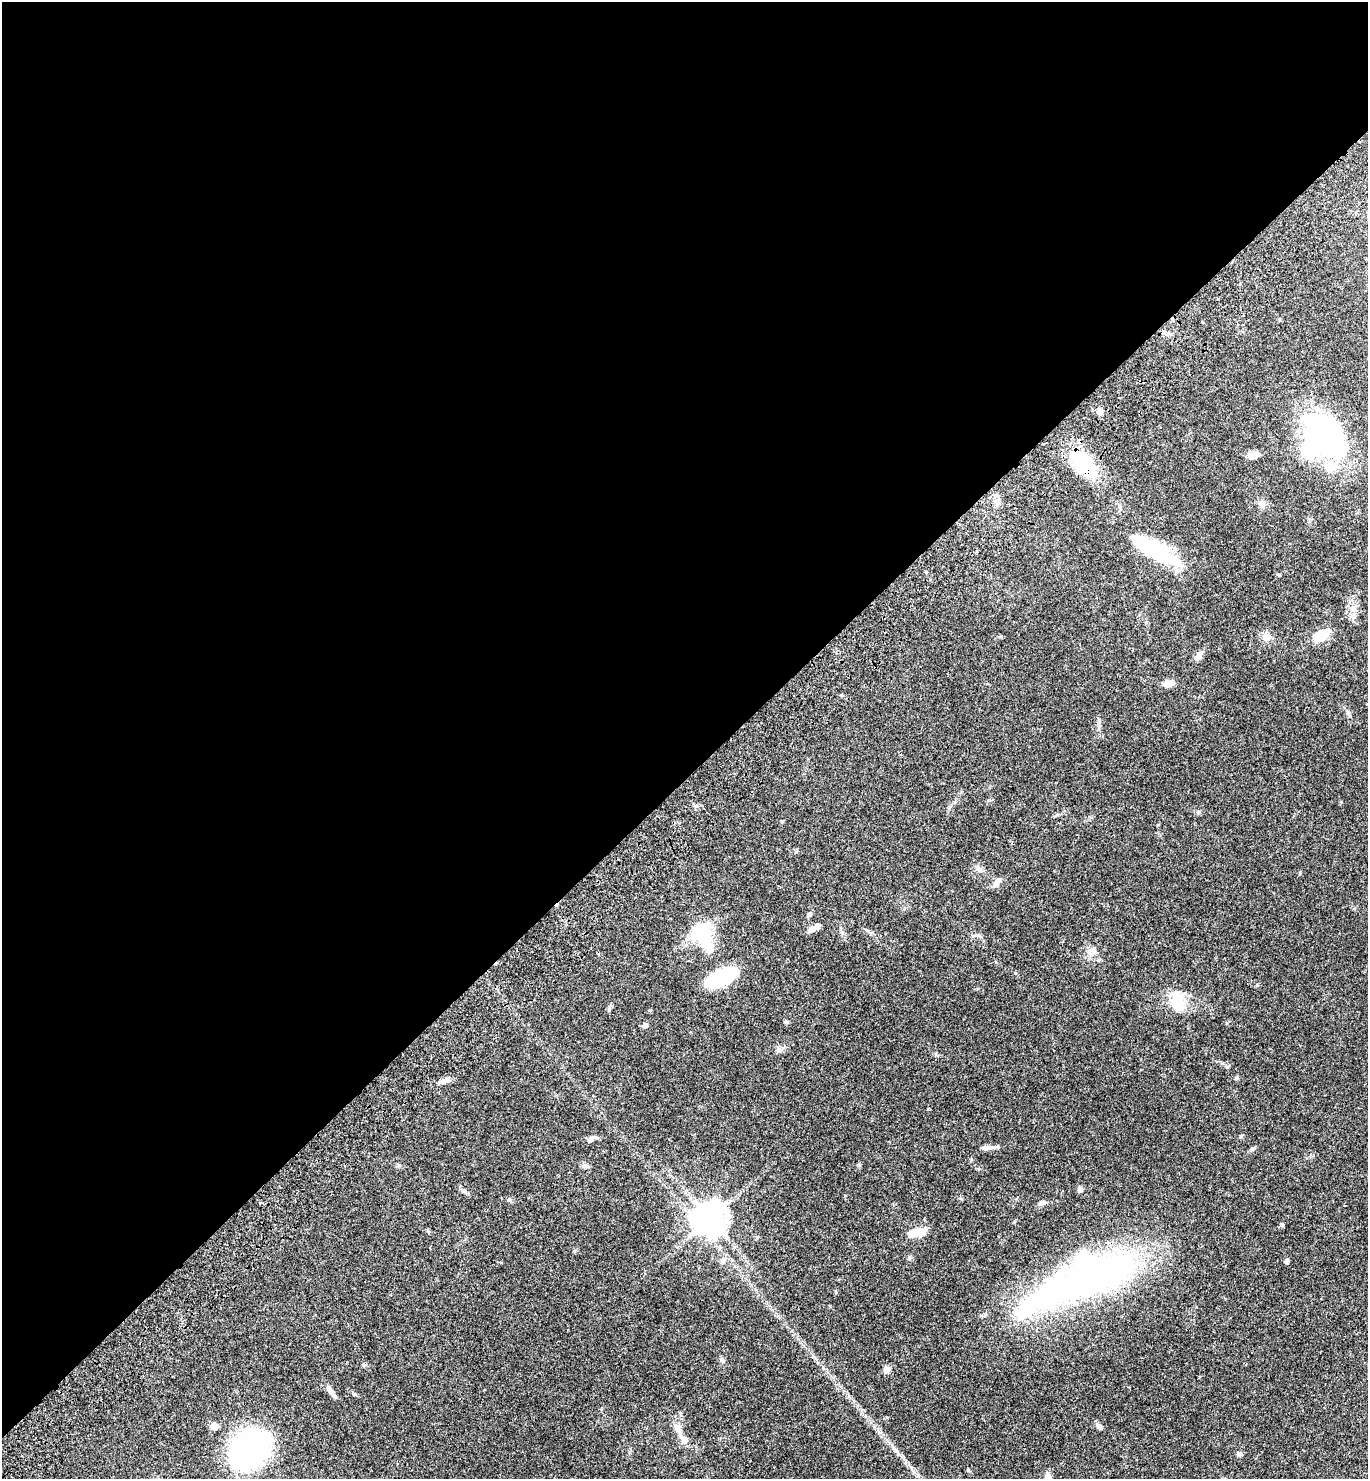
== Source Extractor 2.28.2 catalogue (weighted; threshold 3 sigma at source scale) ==
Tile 2 of 4 x 4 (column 2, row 1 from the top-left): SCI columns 1751-3116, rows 4532-6008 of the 6092 x 6110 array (HDU 1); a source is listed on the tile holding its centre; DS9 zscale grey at full resolution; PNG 1370 x 1481 px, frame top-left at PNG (2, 2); no overlay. Shown black and unused: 53% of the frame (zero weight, under 3 of 4 exposures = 6% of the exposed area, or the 3 px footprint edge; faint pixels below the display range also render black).
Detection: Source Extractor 2.28.2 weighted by HDU 2 'WHT'; one run over the whole footprint, this tile lists its part. Background 0.0616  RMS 0.0057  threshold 0.0256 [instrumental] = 3 sigma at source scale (4.5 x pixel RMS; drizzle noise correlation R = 1.50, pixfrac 1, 0.05/0.05 arcsec/px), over >= 5 px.
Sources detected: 57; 8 inside a brighter object's white glare — not listed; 1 inside a brighter listed object's ellipse — not listed separately; the other 48 listed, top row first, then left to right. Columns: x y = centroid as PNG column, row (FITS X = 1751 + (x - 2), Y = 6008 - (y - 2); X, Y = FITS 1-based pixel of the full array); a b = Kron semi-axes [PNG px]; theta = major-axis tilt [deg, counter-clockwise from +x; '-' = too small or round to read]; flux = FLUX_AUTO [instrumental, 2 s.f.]
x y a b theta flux
1099 412 9 7 -90 2.2
1324 435 42 30 -49 130
1254 455 15 8 11 3.4
1086 464 36 22 -61 28
998 502 9 6 -8 1.8
1262 503 10 8 -18 2.3
1162 556 74 15 -34 38
1279 575 4 4 - 0.47
1321 636 21 10 30 9.9
1267 637 10 7 71 2.5
1198 656 13 7 61 2.6
1168 684 11 7 5 4.2
841 695 5 4 - 0.54
782 822 5 4 - 0.61
997 881 13 7 40 2.6
809 914 7 5 65 0.94
814 928 18 6 27 3.2
700 932 26 19 37 23
1093 950 10 6 -87 2
721 977 32 14 25 33
1178 1001 27 14 -80 13
609 1009 8 5 66 1
786 1021 6 4 -1 0.73
645 1025 6 5 - 1.8
779 1050 8 6 88 1.5
444 1081 13 6 23 2.5
591 1138 16 5 3 1.9
987 1148 13 6 1 2.3
1252 1149 7 4 19 0.86
1080 1190 6 6 - 1.4
1042 1202 10 5 27 1.5
709 1219 11 10 - 880
1282 1225 6 4 -31 0.88
920 1233 17 9 28 5
909 1258 5 5 - 0.71
1286 1261 5 5 - 0.9
1067 1286 126 39 33 190
722 1360 7 5 90 1.1
364 1365 5 5 - 0.77
887 1369 9 8 - 2
329 1390 16 7 -59 2.7
214 1426 9 6 1 3.2
1099 1426 8 6 -38 1.7
677 1428 13 9 -77 3.6
684 1440 9 7 -59 3.9
250 1448 37 30 41 120
1239 1454 5 5 - 1.4
1048 1478 12 7 84 3.6
Overlapping masked pixels (flux is a lower limit): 1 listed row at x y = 1086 464
Isophote crosses this tile's border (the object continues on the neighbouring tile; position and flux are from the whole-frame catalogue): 1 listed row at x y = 1048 1478
Unlisted compact peaks at least as high as the median listed source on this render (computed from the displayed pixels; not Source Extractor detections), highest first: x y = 860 1165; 960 1198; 1236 1078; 928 1109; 971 1159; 574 1251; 1348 712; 509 1199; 979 870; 865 1416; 1341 802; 911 1467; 1198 812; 978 935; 399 1165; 936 1054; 696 806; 949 807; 585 1165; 796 852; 463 1192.